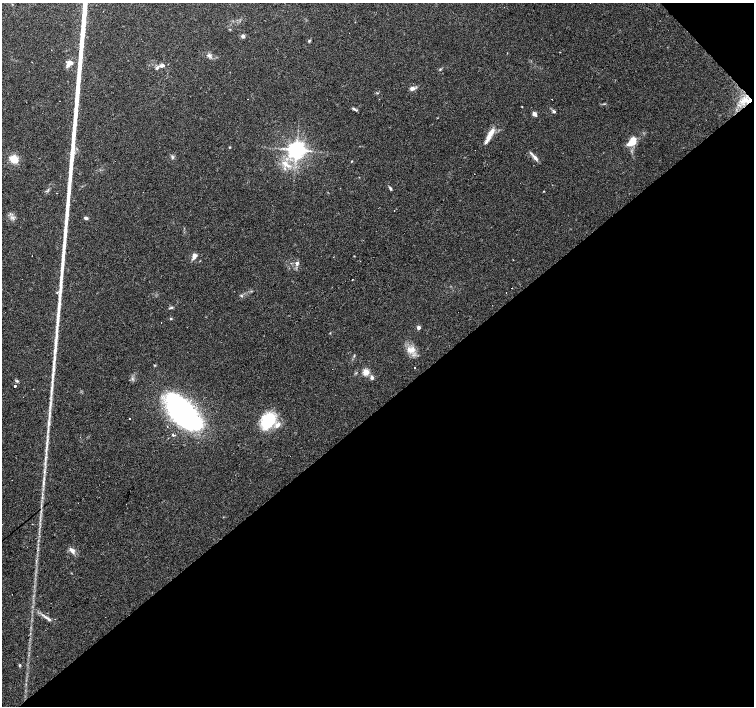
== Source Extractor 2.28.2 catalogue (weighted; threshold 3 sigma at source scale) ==
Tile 12 of 4 x 4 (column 4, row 3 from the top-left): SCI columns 4511-6014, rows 1617-3024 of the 6014 x 5983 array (HDU 1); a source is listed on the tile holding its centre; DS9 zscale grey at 2 x 2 block average (1 PNG px = mean of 2 x 2 image px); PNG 756 x 708 px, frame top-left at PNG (2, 3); no overlay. Shown black and unused: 43% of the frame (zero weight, under 2 of 3 exposures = <1% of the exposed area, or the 3 px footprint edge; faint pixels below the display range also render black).
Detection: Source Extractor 2.28.2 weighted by HDU 2 'WHT'; one run over the whole footprint, this tile lists its part. Background 0.074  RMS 0.0064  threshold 0.0287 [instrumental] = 3 sigma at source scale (4.5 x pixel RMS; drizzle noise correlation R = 1.50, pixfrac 1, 0.0396/0.0396 arcsec/px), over >= 5 px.
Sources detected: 76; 11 cosmic-ray / hot-pixel residue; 1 long thin detection or spike segment (spike, bleed or trail) — not listed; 8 inside a brighter listed object's ellipse — not listed separately; the other 56 listed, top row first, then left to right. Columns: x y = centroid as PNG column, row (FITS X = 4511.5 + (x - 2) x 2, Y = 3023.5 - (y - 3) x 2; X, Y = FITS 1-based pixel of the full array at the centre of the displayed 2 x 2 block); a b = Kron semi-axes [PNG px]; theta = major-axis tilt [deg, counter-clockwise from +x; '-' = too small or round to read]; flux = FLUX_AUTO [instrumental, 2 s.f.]
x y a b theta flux
504 7 2 2 - 0.42
243 36 4 4 - 3.7
309 41 4 3 - 1.8
209 55 8 5 -28 5.1
68 64 10 5 67 7.7
162 65 8 4 10 5.5
440 69 4 2 - 1.2
412 88 6 4 8 6.1
377 93 3 2 - 0.98
552 99 2 2 - 1.8
745 101 17 8 5 20
522 107 2 2 - 0.74
354 109 6 3 -30 2.9
554 111 4 3 - 2.4
534 114 4 3 - 7.1
489 135 22 5 60 15
632 141 11 6 52 25
230 147 3 2 - 0.97
296 150 5 4 - 930
172 157 5 3 - 2.3
535 157 13 4 -47 6.2
14 159 6 5 - 26
352 161 3 2 - 0.96
285 164 19 5 -33 15
390 188 5 3 - 2.5
544 191 3 2 - 0.75
394 211 2 2 - 0.86
86 218 4 3 - 3.4
194 256 8 5 60 6.3
297 263 5 4 - 4.1
352 279 2 2 - 2.1
57 292 3 2 - 1.5
241 296 4 3 - 1.8
171 308 5 3 - 2.1
171 318 3 3 - 1.5
418 327 3 3 - 5.7
56 334 30 4 86 17
411 350 14 8 -7 14
155 365 3 3 - 1.2
366 372 3 3 - 49
53 374 16 4 84 11
372 377 5 4 - 4.8
17 381 4 3 - 1.9
15 386 2 2 - 33
50 407 9 3 85 5.3
183 413 33 15 -46 490
129 418 2 2 - 2.1
268 420 17 13 59 64
49 423 12 4 88 7.3
167 426 2 2 - 0.49
173 435 2 2 - 200
47 442 11 2 87 5.5
43 482 9 3 90 4.7
72 550 9 5 -48 7.6
48 618 15 3 -33 6.5
20 665 3 3 - 1.5
Overlapping masked pixels (flux is a lower limit): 1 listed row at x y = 745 101
Diffuse or blended objects may show on this block-average render without a row.